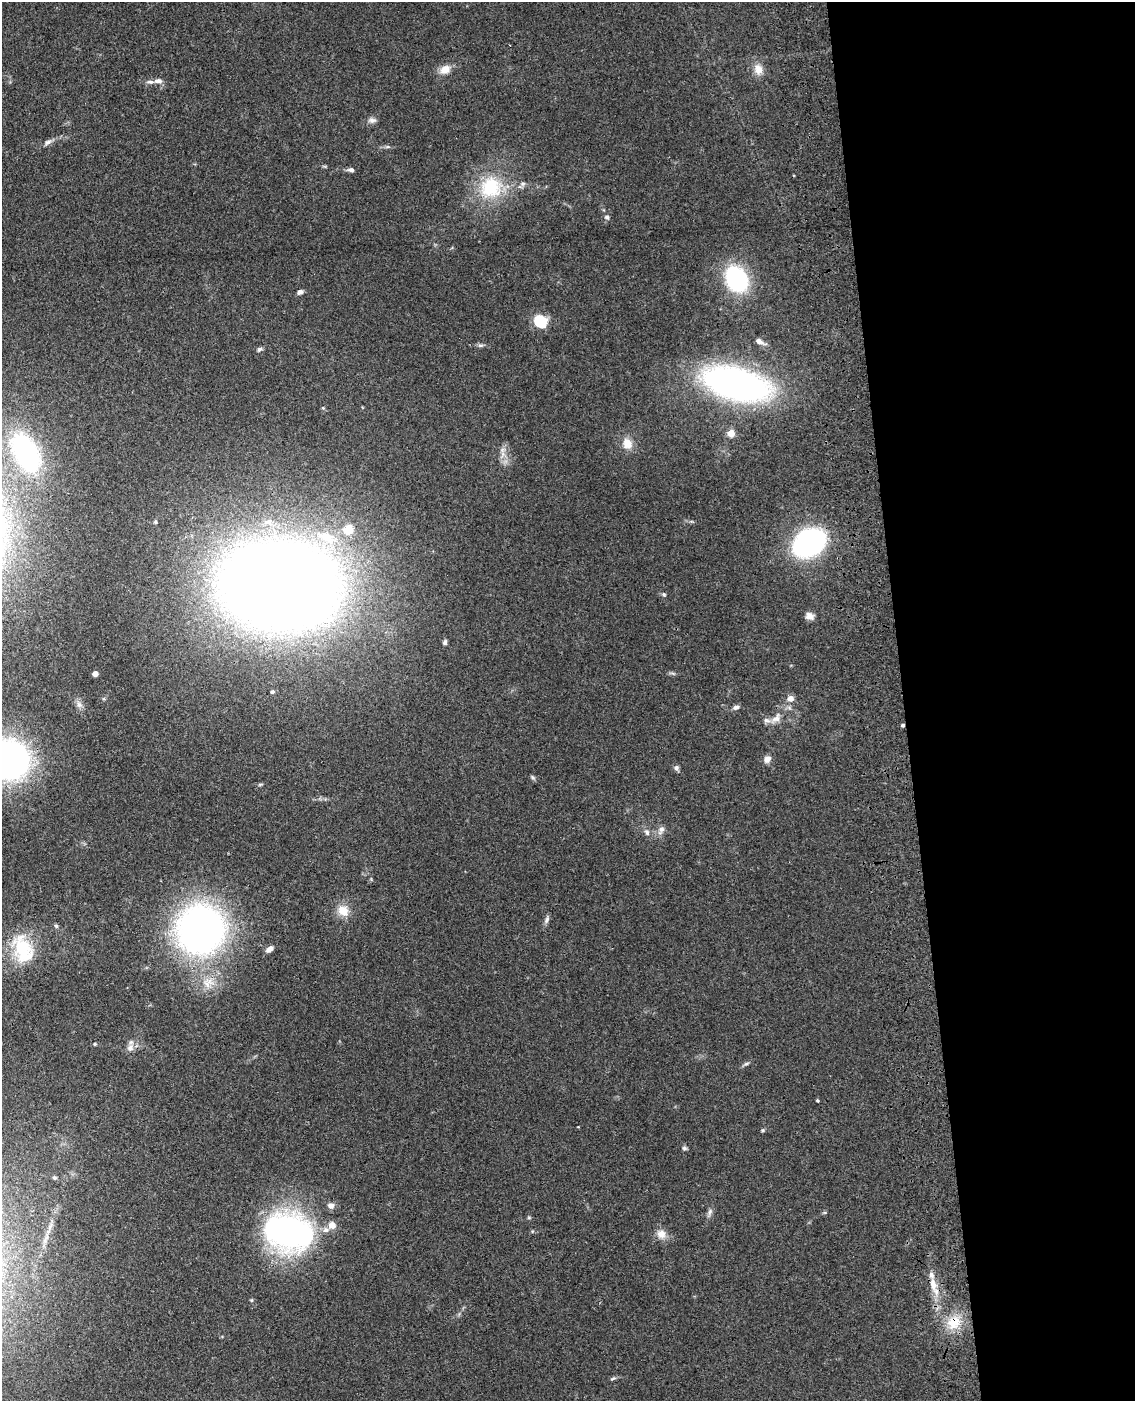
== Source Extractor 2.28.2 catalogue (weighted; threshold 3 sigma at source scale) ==
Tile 8 of 4 x 3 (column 4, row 2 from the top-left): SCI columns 3517-4649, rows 1650-3048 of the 4768 x 4591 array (HDU 1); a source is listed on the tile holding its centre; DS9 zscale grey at full resolution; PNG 1137 x 1403 px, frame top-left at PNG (2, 2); no overlay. Shown black and unused: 20% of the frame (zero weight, under 3 of 4 exposures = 6% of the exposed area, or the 3 px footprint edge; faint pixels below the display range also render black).
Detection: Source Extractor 2.28.2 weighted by HDU 2 'WHT'; one run over the whole footprint, this tile lists its part. Background 0.103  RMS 0.0062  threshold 0.0278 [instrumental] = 3 sigma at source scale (4.5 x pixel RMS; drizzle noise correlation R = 1.50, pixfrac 1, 0.05/0.05 arcsec/px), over >= 5 px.
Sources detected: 68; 4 inside a brighter listed object's ellipse — not listed separately; the other 64 listed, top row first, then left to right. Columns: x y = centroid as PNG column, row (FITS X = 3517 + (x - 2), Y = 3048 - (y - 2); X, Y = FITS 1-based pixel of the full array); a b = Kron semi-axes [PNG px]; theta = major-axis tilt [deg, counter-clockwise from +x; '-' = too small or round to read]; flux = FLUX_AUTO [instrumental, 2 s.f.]
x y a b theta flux
445 69 14 10 28 5.9
758 69 14 11 -80 6
158 81 12 6 4 2.7
372 120 11 7 0 2.3
48 142 10 6 30 2.2
351 170 7 5 -7 2.1
491 188 31 29 22 37
607 217 6 5 - 1.6
736 279 24 19 -60 64
300 292 7 5 35 2
540 321 12 10 -51 21
759 341 12 6 -24 3.2
480 345 8 4 7 1.3
259 349 7 5 38 1.3
736 384 52 23 -14 280
731 433 5 4 - 15
627 443 14 12 -63 7.2
502 450 7 5 46 1.8
26 453 43 24 -60 100
155 522 5 4 - 0.83
268 522 13 9 4 4.6
348 530 5 5 - 25
326 537 28 14 -24 23
809 543 19 14 32 220
279 585 74 53 -6 1600
664 594 6 4 -22 0.91
810 616 11 8 -23 3.5
445 642 6 5 - 1.5
95 674 4 4 - 5.1
272 692 4 4 - 1.3
790 698 6 6 - 4.5
79 704 11 6 -65 2.5
736 707 9 5 12 2
776 718 15 9 41 5.2
903 725 4 3 - 1.1
767 759 10 8 51 3.3
8 760 30 28 2 240
676 768 8 6 -88 1.5
532 777 7 4 -32 1.1
260 784 6 4 2 0.8
661 830 13 7 60 3
647 832 9 7 -63 2.2
343 911 16 14 -41 8.5
547 920 11 6 72 1.8
56 926 6 5 - 1.1
201 929 42 39 78 290
23 949 36 22 -69 32
270 949 8 5 39 3.3
95 1044 4 4 - 0.74
130 1048 12 9 53 3.7
746 1064 8 3 19 1.1
818 1100 3 3 - 0.8
763 1130 5 4 - 0.77
684 1148 7 5 -16 1.1
54 1177 6 5 - 1.2
331 1205 8 7 - 3
710 1212 10 5 70 1.9
332 1225 11 10 - 4.4
289 1232 35 24 -14 260
661 1234 12 11 - 5.4
933 1285 20 9 -78 8
251 1300 5 4 - 0.7
954 1322 20 16 41 15
613 1378 8 4 21 1.2
Overlapping masked pixels (flux is a lower limit): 4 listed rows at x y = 809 543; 279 585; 903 725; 954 1322
Isophote crosses this tile's border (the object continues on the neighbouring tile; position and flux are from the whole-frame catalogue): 1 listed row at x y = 8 760